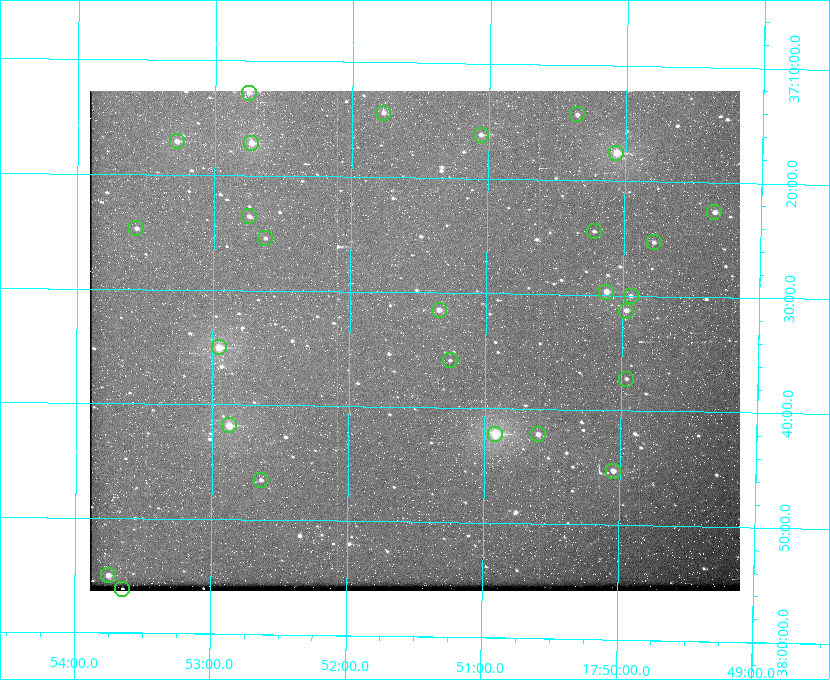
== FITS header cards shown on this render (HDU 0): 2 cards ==
NAXIS1  =                  650 / Width of table row in bytes
NAXIS2  =                  500 / Number of rows in table

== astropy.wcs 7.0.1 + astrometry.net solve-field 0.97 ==
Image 650 x 500 px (HDU 0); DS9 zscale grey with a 90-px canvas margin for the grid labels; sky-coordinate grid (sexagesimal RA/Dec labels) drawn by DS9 from the SOLVED WCS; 27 Tycho-2 reference stars matched to detected sources circled (green)
Header WCS: none
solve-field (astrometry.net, Tycho-2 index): SOLVED blind (the file carries no WCS)
Solved WCS: RA---TAN-SIP/DEC--TAN-SIP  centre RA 17:51:31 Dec +37:34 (267.88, +37.57 deg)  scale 5.23 arcsec/px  FOV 56.7' x 43.6'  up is +179 deg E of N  parity flipped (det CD > 0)
(file carries no celestial WCS; the grid is the blind solution)
Tycho-2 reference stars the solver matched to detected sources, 27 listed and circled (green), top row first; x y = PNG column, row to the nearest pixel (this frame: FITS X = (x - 90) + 1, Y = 500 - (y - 91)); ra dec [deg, ICRS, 3 dp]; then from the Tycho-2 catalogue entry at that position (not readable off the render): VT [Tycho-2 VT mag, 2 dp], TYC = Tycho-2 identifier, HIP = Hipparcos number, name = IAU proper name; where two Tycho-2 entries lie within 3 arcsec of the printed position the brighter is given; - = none
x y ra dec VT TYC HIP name
249 93 268.189 +37.213 9.71 2620-542-1 - -
383 113 267.943 +37.240 10.39 2620-505-1 - -
577 114 267.589 +37.238 11.09 2619-212-1 - -
481 135 267.764 +37.270 10.17 2620-784-1 - -
177 141 268.319 +37.285 9.88 2620-536-1 - -
251 143 268.183 +37.286 8.98 2620-786-1 87506 -
616 153 267.517 +37.293 8.96 2619-379-1 - -
714 212 267.335 +37.377 10.60 2619-634-1 - -
249 216 268.186 +37.393 10.44 2620-175-1 - -
136 228 268.392 +37.412 10.60 2620-800-1 - -
594 231 267.555 +37.408 11.50 2619-358-1 - -
265 238 268.156 +37.424 11.25 2620-712-1 - -
654 242 267.445 +37.422 11.17 2619-451-1 - -
606 292 267.531 +37.495 10.07 2619-274-1 - -
631 296 267.485 +37.500 11.33 2619-40-1 - -
439 310 267.836 +37.525 9.96 3089-889-1 - -
626 311 267.494 +37.522 10.35 3088-270-1 - -
219 347 268.239 +37.584 8.64 3089-755-1 - -
450 360 267.815 +37.598 11.54 3089-1081-1 - -
626 379 267.491 +37.621 11.40 3088-1284-1 - -
229 425 268.219 +37.697 8.93 3089-671-1 - -
495 434 267.730 +37.705 8.13 3089-1203-1 87349 -
538 434 267.652 +37.703 11.04 3089-693-1 - -
613 471 267.512 +37.755 10.10 3089-2332-1 - -
261 480 268.159 +37.775 11.22 3089-2245-1 - -
108 575 268.439 +37.916 9.61 3089-2268-1 - -
122 589 268.412 +37.936 10.36 3089-2031-1 - -